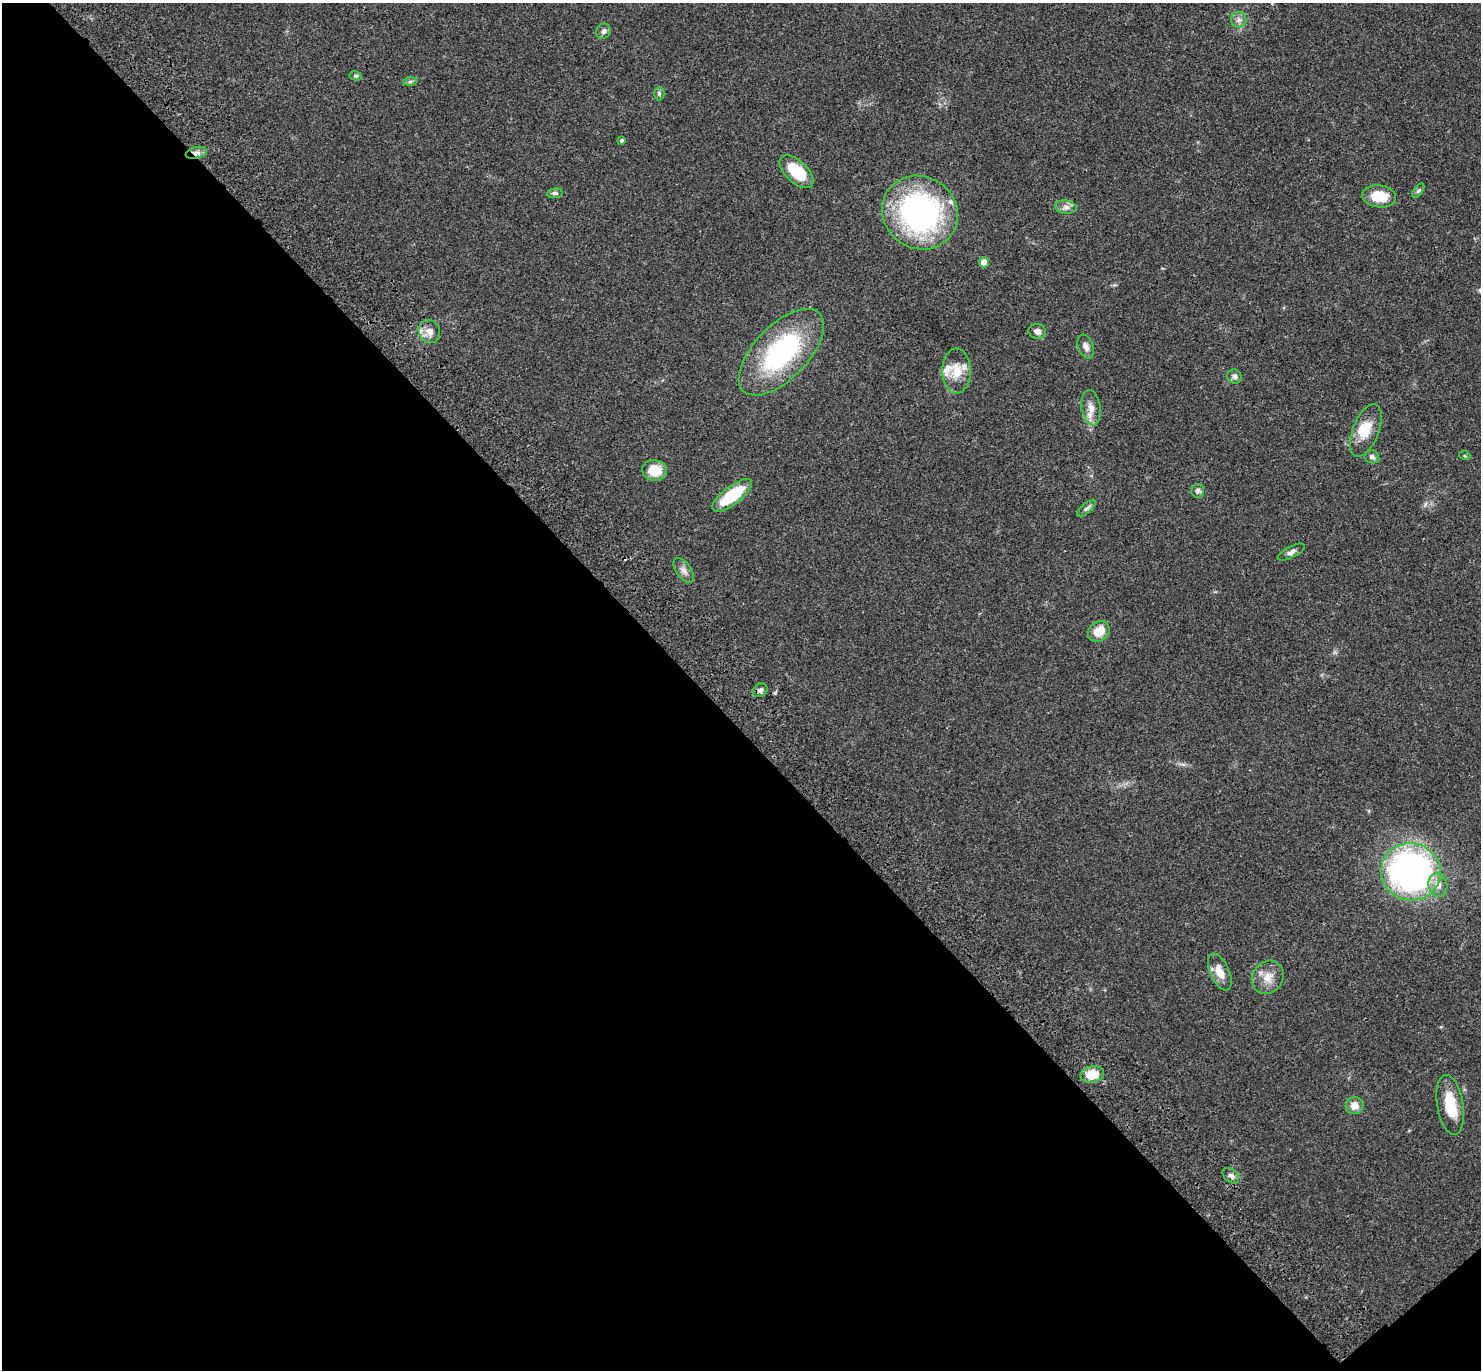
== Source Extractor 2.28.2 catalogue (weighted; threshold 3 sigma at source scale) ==
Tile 14 of 4 x 4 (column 2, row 4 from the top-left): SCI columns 1577-3055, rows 251-1618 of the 6121 x 6108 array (HDU 1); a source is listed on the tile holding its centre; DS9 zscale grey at full resolution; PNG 1483 x 1372 px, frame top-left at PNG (2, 3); each listed source drawn as its Kron ellipse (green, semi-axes under 4 px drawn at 4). Shown black and unused: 48% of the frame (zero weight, under 3 of 4 exposures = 6% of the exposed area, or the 3 px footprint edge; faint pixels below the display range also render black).
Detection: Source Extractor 2.28.2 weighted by HDU 2 'WHT'; one run over the whole footprint, this tile lists its part. Background 0.0502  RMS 0.0054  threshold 0.0242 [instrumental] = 3 sigma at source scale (4.5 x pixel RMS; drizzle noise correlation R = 1.50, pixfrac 1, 0.05/0.05 arcsec/px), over >= 5 px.
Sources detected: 43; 1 cosmic-ray / hot-pixel residue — neither listed nor drawn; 2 inside a brighter listed object's ellipse — not listed separately; the other 40 listed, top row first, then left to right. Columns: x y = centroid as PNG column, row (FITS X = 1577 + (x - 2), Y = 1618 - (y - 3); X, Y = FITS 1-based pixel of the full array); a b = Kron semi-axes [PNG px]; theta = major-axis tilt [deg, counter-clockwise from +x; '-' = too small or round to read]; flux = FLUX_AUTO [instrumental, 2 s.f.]
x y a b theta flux
1239 20 8 7 - 2
604 31 8 7 - 1.8
356 76 6 4 -11 0.82
410 82 7 4 1 0.84
659 93 7 5 89 0.98
622 140 3 3 - 0.97
196 153 10 5 13 2.5
796 172 21 11 -43 19
1418 191 8 4 54 1
555 193 8 5 8 1
1379 196 17 11 -7 12
1066 207 11 6 -7 2.5
920 213 39 36 -35 120
984 262 5 5 - 7.6
429 331 12 10 -60 4.2
1037 331 9 7 -12 2.6
1086 347 12 7 -68 2.6
781 352 54 27 46 73
957 371 22 14 -90 9.8
1234 376 7 7 - 1.8
1091 408 18 9 -82 5.2
1366 431 28 13 68 10
1465 456 5 3 - 0.46
1372 457 8 6 -27 1.6
655 470 12 10 -10 10
1198 491 7 6 - 1.5
732 495 24 9 38 25
1087 508 11 5 42 1.4
1291 552 15 5 27 2
684 570 14 7 -55 2.7
1099 631 11 9 38 8.4
760 690 8 6 27 1.5
1411 872 30 28 -15 220
1438 885 12 9 -78 4.8
1220 972 19 9 -65 6.4
1268 977 17 15 56 6.8
1092 1074 12 8 12 11
1450 1105 30 13 -81 16
1354 1106 9 8 - 4.7
1231 1176 9 6 -40 2
Overlapping masked pixels (flux is a lower limit): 1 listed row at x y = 196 153